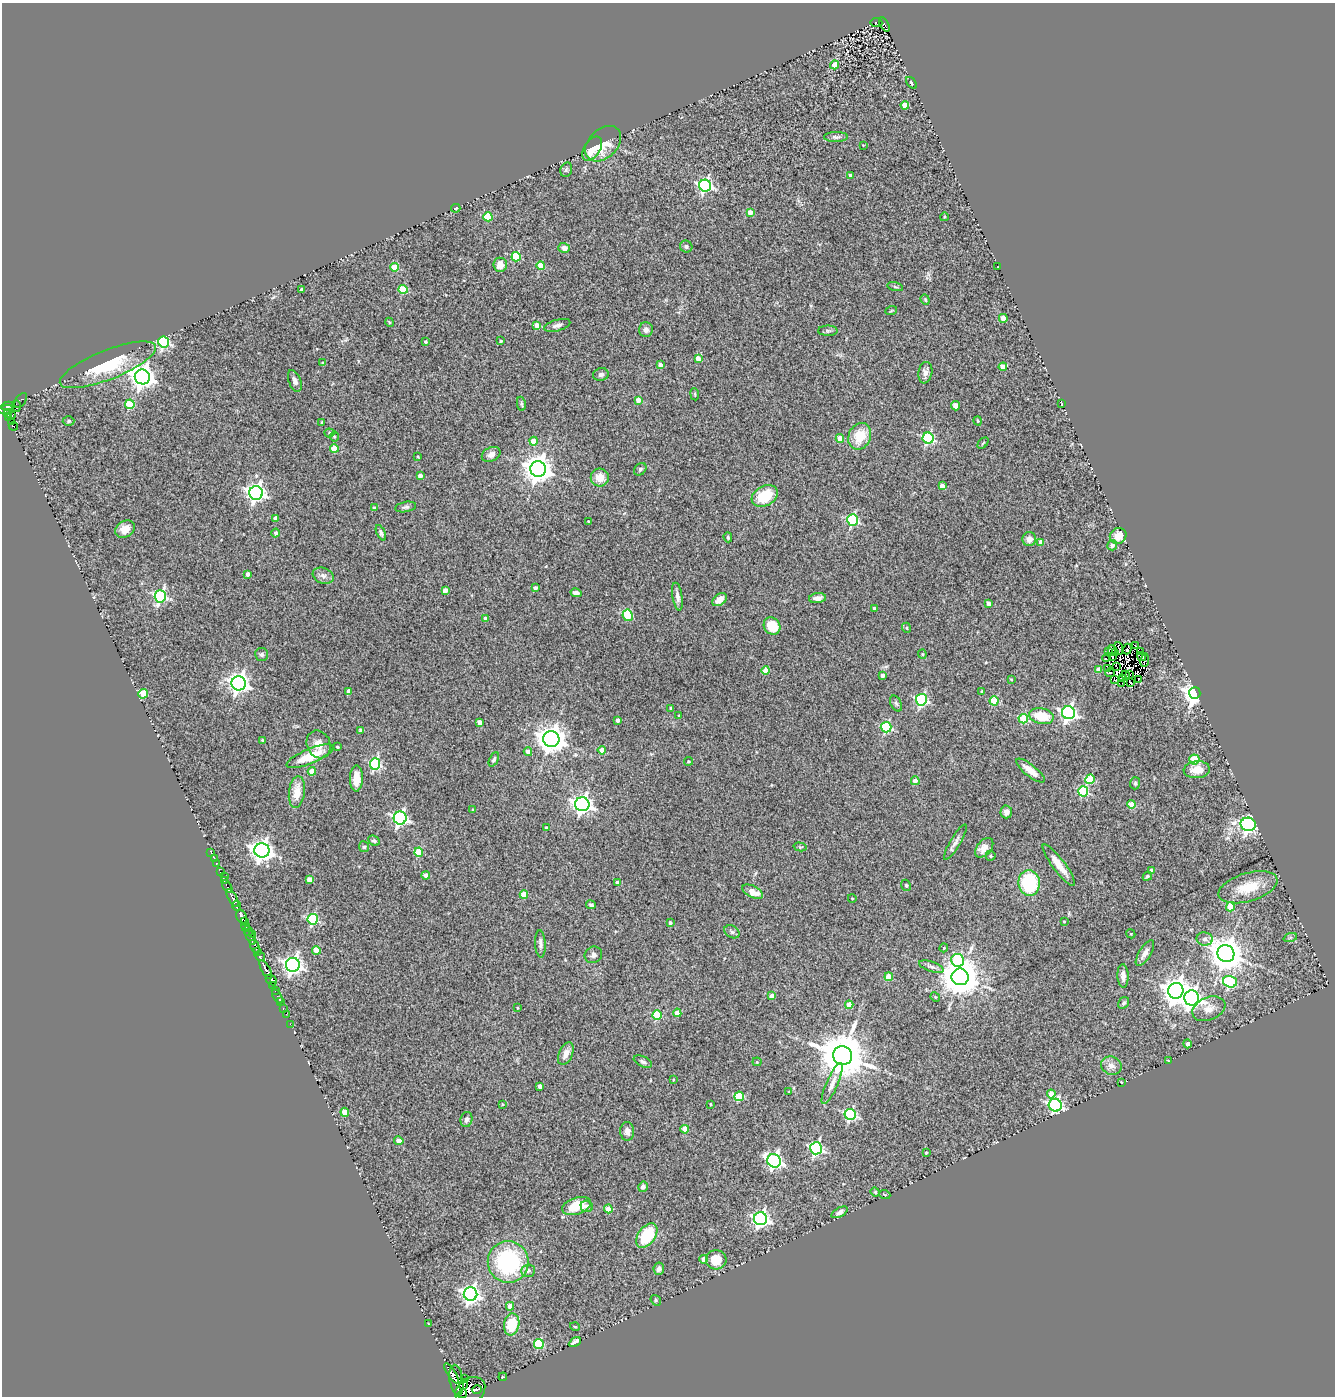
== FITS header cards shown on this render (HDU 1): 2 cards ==
NAXIS1  =                 1333
NAXIS2  =                 1394

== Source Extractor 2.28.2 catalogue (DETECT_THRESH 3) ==
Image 1333 x 1394 px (HDU 1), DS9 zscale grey, 1 PNG px = 1 image px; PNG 1337 x 1398 px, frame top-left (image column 1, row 1394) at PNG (2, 3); each listed source drawn as its Kron ellipse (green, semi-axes under 4 px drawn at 4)
Background 0.693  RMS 0.094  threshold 0.281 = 3 sigma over >= 5 px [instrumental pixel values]
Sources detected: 320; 6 with non-positive FLUX_AUTO (blend fragments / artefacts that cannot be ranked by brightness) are neither listed nor drawn; the other 314 listed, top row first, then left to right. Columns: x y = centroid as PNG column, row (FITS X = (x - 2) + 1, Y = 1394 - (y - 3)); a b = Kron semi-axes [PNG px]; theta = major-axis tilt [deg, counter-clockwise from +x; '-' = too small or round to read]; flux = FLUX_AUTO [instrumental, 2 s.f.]
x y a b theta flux
876 22 6 4 -7 70
884 24 8 3 -57 74
834 65 5 4 - 93
911 83 7 4 -53 9.7
905 105 4 4 - 89
836 137 12 5 1 17
603 144 21 14 44 150
863 145 2 2 - 3.8
592 149 13 7 57 100
566 170 7 5 74 13
851 176 4 4 - 50
705 186 6 6 - 1300
456 208 4 4 - 12
750 212 4 4 - 54
488 217 4 4 - 250
944 217 4 3 - 5.5
686 246 6 6 - 14
564 248 6 5 - 38
516 257 5 4 - 370
500 265 7 7 - 66
541 266 4 4 - 150
394 267 4 4 - 160
998 267 2 2 - 3.6
895 287 8 3 -13 8.4
403 289 4 4 - 240
301 290 3 3 - 13
925 300 5 4 - 7.2
891 311 6 3 20 6.4
1003 318 4 4 - 61
389 322 4 3 - 6.7
537 325 4 4 - 80
557 325 13 5 14 28
646 330 7 6 - 29
828 331 10 5 -1 15
501 341 3 3 - 6.3
164 342 5 5 - 900
425 342 3 3 - 12
698 358 4 4 - 92
323 363 3 3 - 10
108 365 51 14 22 370
660 365 4 3 - 34
1003 367 4 4 - 85
925 373 11 7 81 34
601 374 8 6 14 18
142 377 7 7 - 5700
295 381 11 6 -70 27
695 394 6 3 -82 6.3
638 400 4 4 - 65
21 401 8 5 53 63
130 404 5 4 - 250
521 404 7 4 -79 10
1061 404 4 2 - 5
8 406 6 3 10 440
16 406 6 3 -79 31
955 406 5 4 - 27
5 409 8 4 9 270
8 413 4 3 - 56
11 416 3 3 - 180
8 418 3 3 - 150
69 421 6 4 2 10
978 421 5 3 - 7.2
11 422 4 3 - 200
322 422 3 3 - 5.9
13 426 4 3 - 67
329 433 5 4 - 10
860 436 14 11 66 160
334 437 5 4 - 10
840 438 4 4 - 98
928 438 5 5 - 710
533 441 4 4 - 98
983 443 6 4 45 6.6
334 448 4 4 - 130
491 454 10 7 25 37
418 457 3 2 - 4.7
538 469 8 7 - 8400
640 469 7 5 46 14
420 475 4 4 - 41
600 477 9 9 - 82
942 486 4 4 - 54
256 493 7 7 - 2600
765 496 14 10 30 220
406 507 10 5 10 17
374 508 4 3 - 11
275 518 4 4 - 31
852 520 6 5 - 720
588 521 3 3 - 7.7
125 529 10 8 33 67
276 533 4 4 - 18
381 533 8 4 -65 15
1118 536 8 7 - 80
728 537 5 3 - 7.3
1029 539 7 7 - 46
1041 542 4 4 - 55
1112 545 5 5 - 30
248 574 4 4 - 31
323 576 11 8 -21 31
535 588 4 3 - 29
445 590 4 4 - 62
576 593 5 4 - 30
160 596 6 5 - 1100
677 596 14 5 -81 31
818 598 9 5 6 33
719 600 8 5 37 54
988 603 4 4 - 33
874 609 4 3 - 23
628 615 6 5 - 280
485 619 4 4 - 34
772 626 9 8 - 150
907 628 5 3 - 5.8
1135 645 3 2 - 2.1
1119 648 6 3 -71 3.2
1127 649 5 3 - 12
1109 651 3 2 - 5.4
1113 651 6 2 -42 3.4
1141 651 4 2 - 15
262 654 6 6 - 15
922 654 4 4 - 6.6
1112 656 3 2 - 3.3
1141 657 5 2 - 7.9
1106 658 4 2 - 16
1145 660 7 3 81 29
1116 666 4 2 - 9.1
1107 668 3 2 - 12
1098 670 4 4 - 64
766 671 4 4 - 110
1110 673 5 2 - 24
1130 674 3 2 - 10
883 675 4 3 - 25
1126 675 4 2 - 0.65
1123 678 3 2 - 6.2
1011 679 4 3 - 6
1138 679 3 2 - 2.9
1115 680 3 2 - 10
239 683 7 7 - 3400
1122 683 2 2 - 2.4
1131 683 3 2 - 11
349 691 4 4 - 40
982 691 3 3 - 8.5
1195 693 6 5 - 4200
143 694 5 4 - 260
921 700 6 5 - 880
994 701 4 4 - 240
896 703 8 5 -62 13
671 708 3 3 - 11
1068 713 6 6 - 1800
679 716 3 3 - 9.8
1041 716 12 7 -12 180
1023 719 5 4 - 250
617 720 4 3 - 28
480 722 4 4 - 60
886 727 5 5 - 540
361 730 4 3 - 25
551 739 8 8 - 8600
262 740 3 3 - 7.7
319 744 14 11 -67 64
337 747 3 3 - 11
602 750 4 4 - 110
528 752 4 4 - 42
310 756 25 7 23 180
494 759 7 4 64 13
1194 760 5 5 - 230
688 761 4 4 - 8.2
375 764 5 5 - 750
1197 770 13 8 5 85
312 771 4 4 - 110
1030 771 17 6 -39 66
356 779 13 6 89 87
1090 779 5 4 - 220
915 781 4 4 - 46
1135 783 6 5 - 11
1083 791 5 5 - 480
297 792 16 8 83 100
582 804 7 7 - 3200
1132 804 4 4 - 110
473 810 4 4 - 14
1006 812 6 6 - 29
400 818 6 6 - 1600
1248 824 7 6 - 1800
546 828 3 3 - 15
374 841 6 4 -26 15
955 842 20 5 59 32
364 847 5 5 - 12
800 847 6 4 -14 7.5
984 848 11 7 50 63
262 850 7 7 - 4100
419 852 4 4 - 240
211 853 2 2 - 4.6
990 856 5 5 - 12
214 859 3 2 - 10
216 863 2 2 - 24
1059 865 25 6 -53 91
1151 870 4 3 - 18
220 872 3 2 - 29
426 875 4 4 - 54
224 876 2 2 - 28
1147 876 5 3 - 11
309 880 4 4 - 78
224 881 3 2 - 56
617 882 4 3 - 34
1029 883 13 10 -84 440
906 885 6 4 -68 8.1
227 887 7 3 -60 170
1248 887 30 14 16 190
752 892 11 5 -26 84
524 895 4 4 - 140
233 898 10 3 -59 1000
852 898 4 3 - 4.4
591 905 5 4 - 13
237 906 5 4 - 490
1230 907 5 4 - 190
242 917 7 5 -60 1600
313 919 5 5 - 590
245 921 4 2 - 220
1064 921 3 2 - 6
670 923 3 3 - 14
246 927 4 2 - 190
248 931 5 4 - 290
732 932 8 6 -29 16
253 934 3 2 - 230
1131 934 4 3 - 5.4
251 937 8 3 -67 560
1290 938 7 4 19 9.4
1205 939 8 6 -8 20
540 944 14 5 -87 26
255 947 7 3 -65 190
944 948 4 3 - 6.5
316 950 4 4 - 110
258 951 3 3 - 230
1145 953 15 6 58 37
1226 954 9 8 - 13000
593 955 9 8 - 26
260 956 5 3 - 140
958 960 6 6 - 440
293 965 7 7 - 2900
932 967 13 5 -18 22
266 970 10 3 -62 960
1123 976 11 5 -87 34
889 977 4 4 - 130
960 977 8 8 - 18000
271 980 6 4 -42 1100
1230 982 7 5 -18 500
272 985 3 2 - 75
275 990 3 2 - 16
1176 991 8 7 - 7800
277 996 8 3 -57 43
772 996 4 4 - 46
935 997 5 4 - 8
1192 998 7 7 - 2700
280 1002 2 2 - 20
1124 1003 6 5 - 15
849 1005 4 4 - 140
518 1008 3 2 - 4.9
283 1009 3 2 - 19
1209 1009 17 11 23 64
677 1013 4 4 - 80
286 1014 2 2 - 19
657 1015 5 4 - 280
290 1024 2 2 - 17
1187 1044 4 4 - 25
566 1054 12 7 67 50
843 1055 10 9 - 31000
1168 1060 3 2 - 3.5
643 1062 10 5 -25 18
757 1062 4 4 - 6.7
1111 1066 10 9 - 47
673 1080 3 3 - 5.2
1121 1082 3 2 - 7.9
832 1084 22 5 66 44
540 1086 4 3 - 28
789 1092 3 2 - 4.2
1051 1094 4 4 - 93
739 1096 5 5 - 330
502 1104 3 2 - 4.8
710 1104 3 2 - 5.9
1055 1105 6 6 - 1300
345 1112 4 4 - 120
850 1114 5 5 - 780
466 1120 7 6 - 20
685 1129 4 4 - 96
627 1131 9 7 -87 34
399 1141 5 4 - 43
816 1148 6 6 - 1200
926 1153 3 3 - 10
774 1161 7 6 - 1700
643 1187 5 5 - 19
875 1192 5 4 - 7.1
885 1195 6 4 -19 6.9
577 1206 15 8 18 170
587 1206 6 5 - 22
608 1209 4 4 - 120
840 1212 9 4 29 22
760 1219 6 6 - 2000
647 1235 14 8 55 290
704 1259 4 4 - 74
716 1260 10 9 - 150
508 1262 21 20 - 680
659 1269 6 5 - 25
528 1271 7 6 - 22
471 1294 7 6 - 2600
656 1300 5 5 - 9.7
510 1306 4 4 - 85
428 1324 3 2 - 3.8
512 1324 11 7 80 210
575 1327 5 3 - 5
575 1342 6 3 29 40
539 1344 5 5 - 310
451 1373 11 4 -57 1200
503 1377 4 3 - 5.9
465 1378 4 3 - 200
456 1380 15 6 -81 2000
464 1384 5 4 - 840
477 1389 5 2 - 380
470 1391 16 12 36 5000
462 1394 5 2 - 200
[6 non-positive-flux detections neither listed nor drawn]